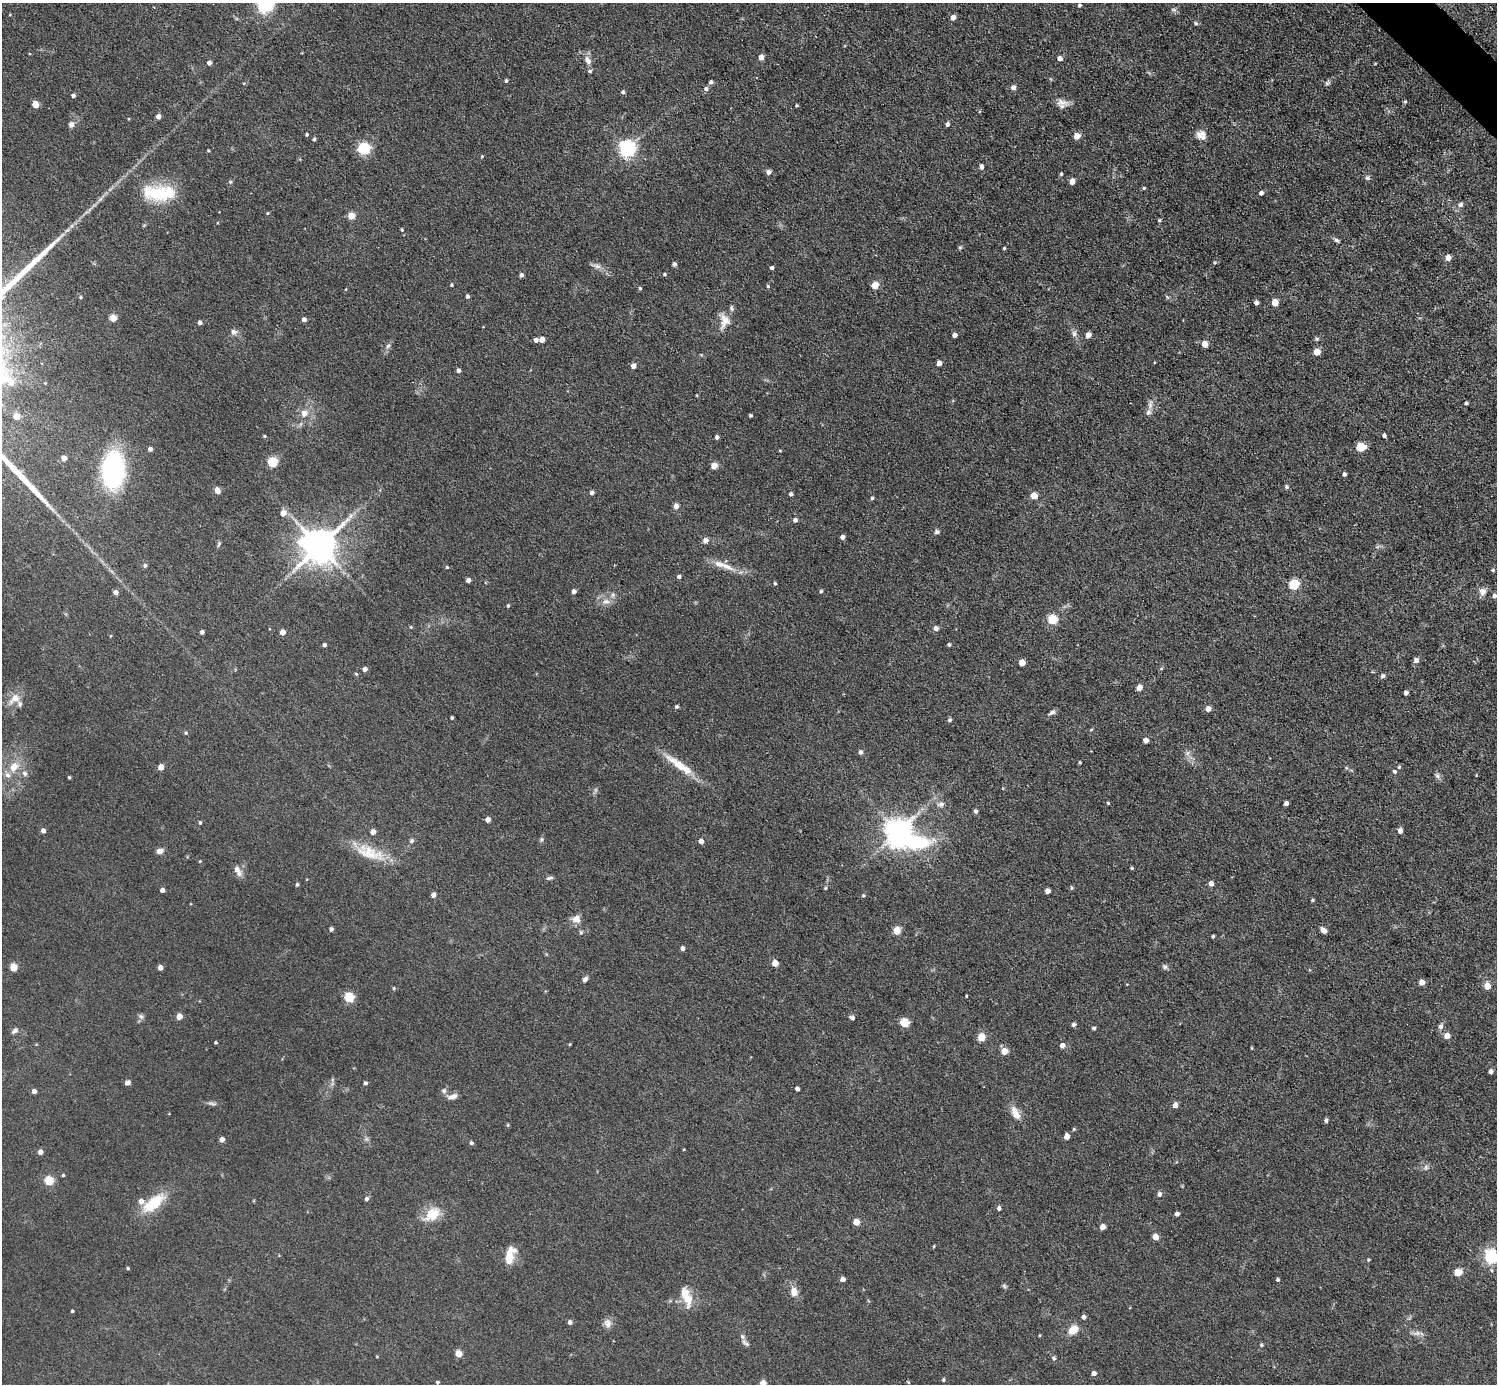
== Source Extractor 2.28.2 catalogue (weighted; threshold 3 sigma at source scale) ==
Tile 10 of 4 x 4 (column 2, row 3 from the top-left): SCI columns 1497-2991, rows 1680-3061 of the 5982 x 5981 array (HDU 1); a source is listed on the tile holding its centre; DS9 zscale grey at full resolution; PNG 1499 x 1386 px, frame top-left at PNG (2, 3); no overlay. Shown black and unused: <1% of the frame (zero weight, under 3 of 5 exposures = <1% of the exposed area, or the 3 px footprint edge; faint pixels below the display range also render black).
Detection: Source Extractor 2.28.2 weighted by HDU 2 'WHT'; one run over the whole footprint, this tile lists its part. Background 0.0512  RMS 0.0068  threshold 0.0305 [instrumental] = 3 sigma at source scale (4.5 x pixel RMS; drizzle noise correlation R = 1.50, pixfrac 1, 0.05/0.05 arcsec/px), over >= 5 px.
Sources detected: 289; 2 inside a brighter object's white glare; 1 long thin detection or spike segment (spike, bleed or trail) — not listed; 7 inside a brighter listed object's ellipse — not listed separately; the other 279 listed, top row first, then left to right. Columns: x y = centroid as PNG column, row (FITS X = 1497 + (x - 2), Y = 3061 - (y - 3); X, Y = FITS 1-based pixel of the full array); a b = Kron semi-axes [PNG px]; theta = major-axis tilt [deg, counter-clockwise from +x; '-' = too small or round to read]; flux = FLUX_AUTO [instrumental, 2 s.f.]
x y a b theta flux
265 5 6 6 - 210
1079 5 4 4 - 1.4
1174 10 8 5 -6 1.5
953 17 4 4 - 5.5
1196 23 5 5 - 1.3
761 57 4 4 - 5.5
1060 58 4 4 - 3.8
588 60 11 7 -59 4.3
209 63 4 4 - 2.5
590 71 5 4 - 0.99
506 81 4 3 - 1.2
711 82 4 4 - 1.8
1327 83 8 5 45 1.4
1013 87 5 4 - 3.6
706 89 6 5 - 1.9
623 92 4 4 - 1.3
73 96 4 4 - 1.8
1061 102 20 8 -14 4.9
1405 102 5 4 - 0.84
35 104 5 4 - 13
797 105 4 3 - 0.78
158 116 4 4 - 3.6
71 124 7 6 - 2.7
947 124 4 4 - 2.3
307 134 4 3 - 0.99
1201 135 13 10 -38 5.4
1077 136 5 4 - 8.3
314 139 4 4 - 1.2
364 149 6 5 - 79
627 149 6 6 - 220
208 151 4 3 - 0.65
482 156 4 3 - 0.58
981 167 5 4 - 2.6
768 172 5 5 - 3.1
1061 174 4 4 - 0.91
1367 178 6 6 - 1.7
1072 181 4 4 - 6
230 182 6 5 - 0.9
1144 188 4 3 - 0.8
158 193 38 21 -11 32
1261 193 4 4 - 2.1
1461 205 5 5 - 2.1
268 213 4 4 - 0.72
351 216 5 4 - 13
1159 220 4 4 - 0.92
402 230 5 4 - 0.88
1337 240 8 5 -37 1.5
960 247 6 4 0 0.87
1004 248 3 3 - 0.97
1448 258 4 4 - 7.1
1215 263 5 3 - 0.82
674 264 4 4 - 2.2
597 266 11 6 -19 3
772 268 4 4 - 1.6
664 274 4 3 - 0.94
521 275 4 4 - 1.9
452 285 4 3 - 0.8
875 285 5 5 - 16
768 286 4 4 - 0.87
640 288 4 4 - 1
346 289 4 3 - 0.51
467 296 4 4 - 1.4
80 297 4 4 - 0.83
1275 302 5 5 - 11
1256 303 4 4 - 3.3
113 318 5 4 - 13
304 319 4 4 - 3
725 321 18 13 -86 8.2
200 323 4 4 - 2.5
234 332 8 7 - 2.5
1074 334 8 6 -89 2.3
955 335 4 4 - 3.4
1088 335 5 4 - 6.2
1317 339 5 5 - 1
536 340 4 4 - 2.7
542 340 4 4 - 7.3
1205 344 5 4 - 9.6
388 346 6 5 - 1.5
1317 352 5 5 - 12
939 363 4 4 - 3.4
633 366 4 4 - 4.5
459 370 4 4 - 2.4
45 383 3 3 - 0.49
1466 403 3 3 - 1.2
1150 404 14 6 86 3.1
304 413 8 7 - 4.7
750 415 3 3 - 0.99
17 416 5 5 - 9.9
1384 435 4 4 - 1.8
264 436 4 3 - 0.76
717 437 4 4 - 2.3
1361 447 6 5 - 25
150 449 4 4 - 2.8
780 450 4 3 - 0.61
64 458 4 4 - 5.9
272 462 5 5 - 46
714 466 5 4 - 9.6
113 470 32 19 87 100
1344 474 4 3 - 2.1
1287 487 5 5 - 1.2
217 490 8 6 -61 3.1
592 493 4 4 - 2.2
791 494 4 3 - 1.8
1034 496 5 5 - 11
872 498 4 4 - 1.1
676 506 5 4 - 4.4
283 513 5 5 - 6.4
351 516 8 5 59 2.2
795 520 5 5 - 2
937 532 6 5 - 1.5
842 537 4 4 - 3
705 540 5 5 - 4.5
219 544 9 4 71 1.1
319 546 10 8 53 1700
1377 547 6 4 19 1.1
145 566 5 5 - 1.6
727 566 22 7 -24 7.2
447 567 4 3 - 0.8
1493 570 4 4 - 1
679 577 4 4 - 1.7
468 580 4 4 - 3.3
775 583 4 3 - 0.98
1294 585 5 5 - 45
821 591 4 3 - 1.1
115 592 4 4 - 3.6
574 592 4 4 - 2.7
1482 592 9 8 - 4.4
1494 596 5 5 - 2
606 601 10 8 -2 4.2
508 606 4 3 - 0.92
1052 619 5 5 - 38
411 627 4 4 - 0.65
936 628 4 4 - 3.5
202 632 4 4 - 2.2
282 632 5 4 - 5.5
324 645 4 4 - 2
949 645 4 4 - 1.2
1416 660 5 5 - 3.3
1022 663 5 4 - 9.6
365 669 4 4 - 3.8
1161 669 5 3 - 0.68
356 674 5 4 - 0.84
1383 676 5 5 - 1.7
1139 687 5 4 - 6.4
1406 693 4 4 - 2.9
15 699 18 10 39 7.7
677 707 4 3 - 1.3
1208 709 5 4 - 4.4
1052 712 9 5 25 2
452 718 3 3 - 0.94
950 720 5 5 - 1.3
1091 730 5 3 - 0.59
186 733 5 4 - 0.89
1146 740 4 4 - 4.3
860 752 5 4 - 2.1
1187 753 7 5 89 1.8
1080 762 3 3 - 0.72
679 765 40 9 -36 16
14 767 13 10 51 7.9
161 767 4 4 - 8.1
1399 767 5 4 - 0.82
1394 771 6 6 - 1.3
25 773 9 6 -51 2.1
1437 776 9 6 -50 1.9
69 777 4 4 - 0.71
1108 803 3 3 - 0.7
1286 803 4 4 - 2.7
941 804 11 6 13 2.4
975 811 5 4 - 1.8
488 820 4 4 - 4.2
200 823 4 4 - 0.99
43 831 4 4 - 3.2
1400 831 5 4 - 3.9
373 832 4 4 - 4.8
899 832 14 9 -29 800
541 839 7 5 89 1.2
411 841 6 5 - 1.4
701 841 4 4 - 3.7
160 851 7 6 - 3.4
370 853 42 16 -15 21
200 861 4 3 - 0.68
1132 868 4 3 - 0.77
238 871 16 7 -63 4.2
550 878 9 4 7 1.5
1211 884 5 4 - 4.2
297 885 5 4 - 1.1
825 888 5 3 - 0.74
1072 888 5 4 - 0.94
162 890 4 4 - 3.1
1047 891 4 4 - 4.4
433 895 4 4 - 3.5
863 895 5 4 - 0.94
1313 900 4 3 - 0.87
576 919 11 10 - 4.7
331 929 4 4 - 2
1323 930 7 5 -41 2.8
897 931 5 5 - 17
1213 936 3 3 - 0.99
683 948 4 4 - 2.8
775 963 4 4 - 9.2
13 967 5 5 - 18
160 967 4 4 - 4.8
1165 967 7 6 - 1.5
585 979 6 5 - 2.4
1422 982 4 4 - 5.6
1487 986 5 5 - 9.5
966 996 3 3 - 0.56
349 998 5 5 - 41
141 1016 8 6 -67 1.7
179 1016 4 4 - 8.6
852 1018 6 4 -32 2.2
904 1023 5 5 - 31
1074 1025 5 4 - 1.7
1441 1026 8 6 71 2.2
1094 1028 4 4 - 1.3
15 1031 10 6 41 2.3
1447 1036 5 5 - 5.6
981 1037 5 5 - 19
216 1043 3 3 - 0.88
570 1044 4 3 - 0.6
1062 1045 5 5 - 3.4
1252 1048 5 3 - 0.56
1004 1051 5 5 - 11
1491 1071 4 4 - 2.5
127 1083 6 5 - 2.4
365 1083 4 4 - 1.5
797 1089 4 4 - 2.8
34 1091 4 4 - 2.8
444 1091 8 7 - 2
453 1096 13 7 17 3.5
212 1103 13 3 -12 1.7
1175 1105 5 4 - 4.8
1015 1113 19 9 -62 6.7
1326 1120 5 4 - 1.5
508 1125 4 4 - 0.78
1074 1129 4 4 - 0.78
1067 1136 5 4 - 7.2
222 1140 4 4 - 4.2
471 1143 5 4 - 1.6
40 1152 4 4 - 4.1
1426 1167 7 5 -71 1.7
63 1175 4 3 - 0.88
49 1181 5 5 - 32
1159 1194 6 5 - 2.1
366 1199 5 5 - 1.8
153 1203 26 11 38 24
999 1208 5 4 - 1.9
432 1214 18 14 38 14
1177 1214 4 4 - 2.1
856 1222 5 4 - 9.4
1103 1227 5 4 - 5.1
1155 1237 4 4 - 7.7
934 1246 3 3 - 0.63
509 1257 23 9 82 9.5
1491 1257 6 6 - 140
1368 1260 4 4 - 0.72
128 1268 4 3 - 0.8
1458 1272 5 5 - 15
842 1279 4 4 - 3.6
1278 1280 3 3 - 1.1
1004 1286 6 5 - 1.2
794 1291 9 7 -80 6.5
686 1297 30 11 -72 12
72 1311 3 3 - 1
1083 1317 5 4 - 2.3
570 1322 4 4 - 2.4
608 1323 12 10 -81 3.9
1073 1330 7 6 - 15
1417 1333 11 6 13 2.8
745 1343 14 5 -40 2.5
1261 1345 4 4 - 1
458 1354 5 4 - 13
377 1357 4 3 - 0.49
1054 1358 5 4 - 1.5
1094 1373 4 4 - 3.1
943 1380 4 4 - 0.94
437 1382 4 3 - 0.98
908 1382 4 3 - 0.63
763 1383 4 4 - 9.3
Isophote crosses this tile's border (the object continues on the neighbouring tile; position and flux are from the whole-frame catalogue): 3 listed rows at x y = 265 5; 1491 1257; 763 1383